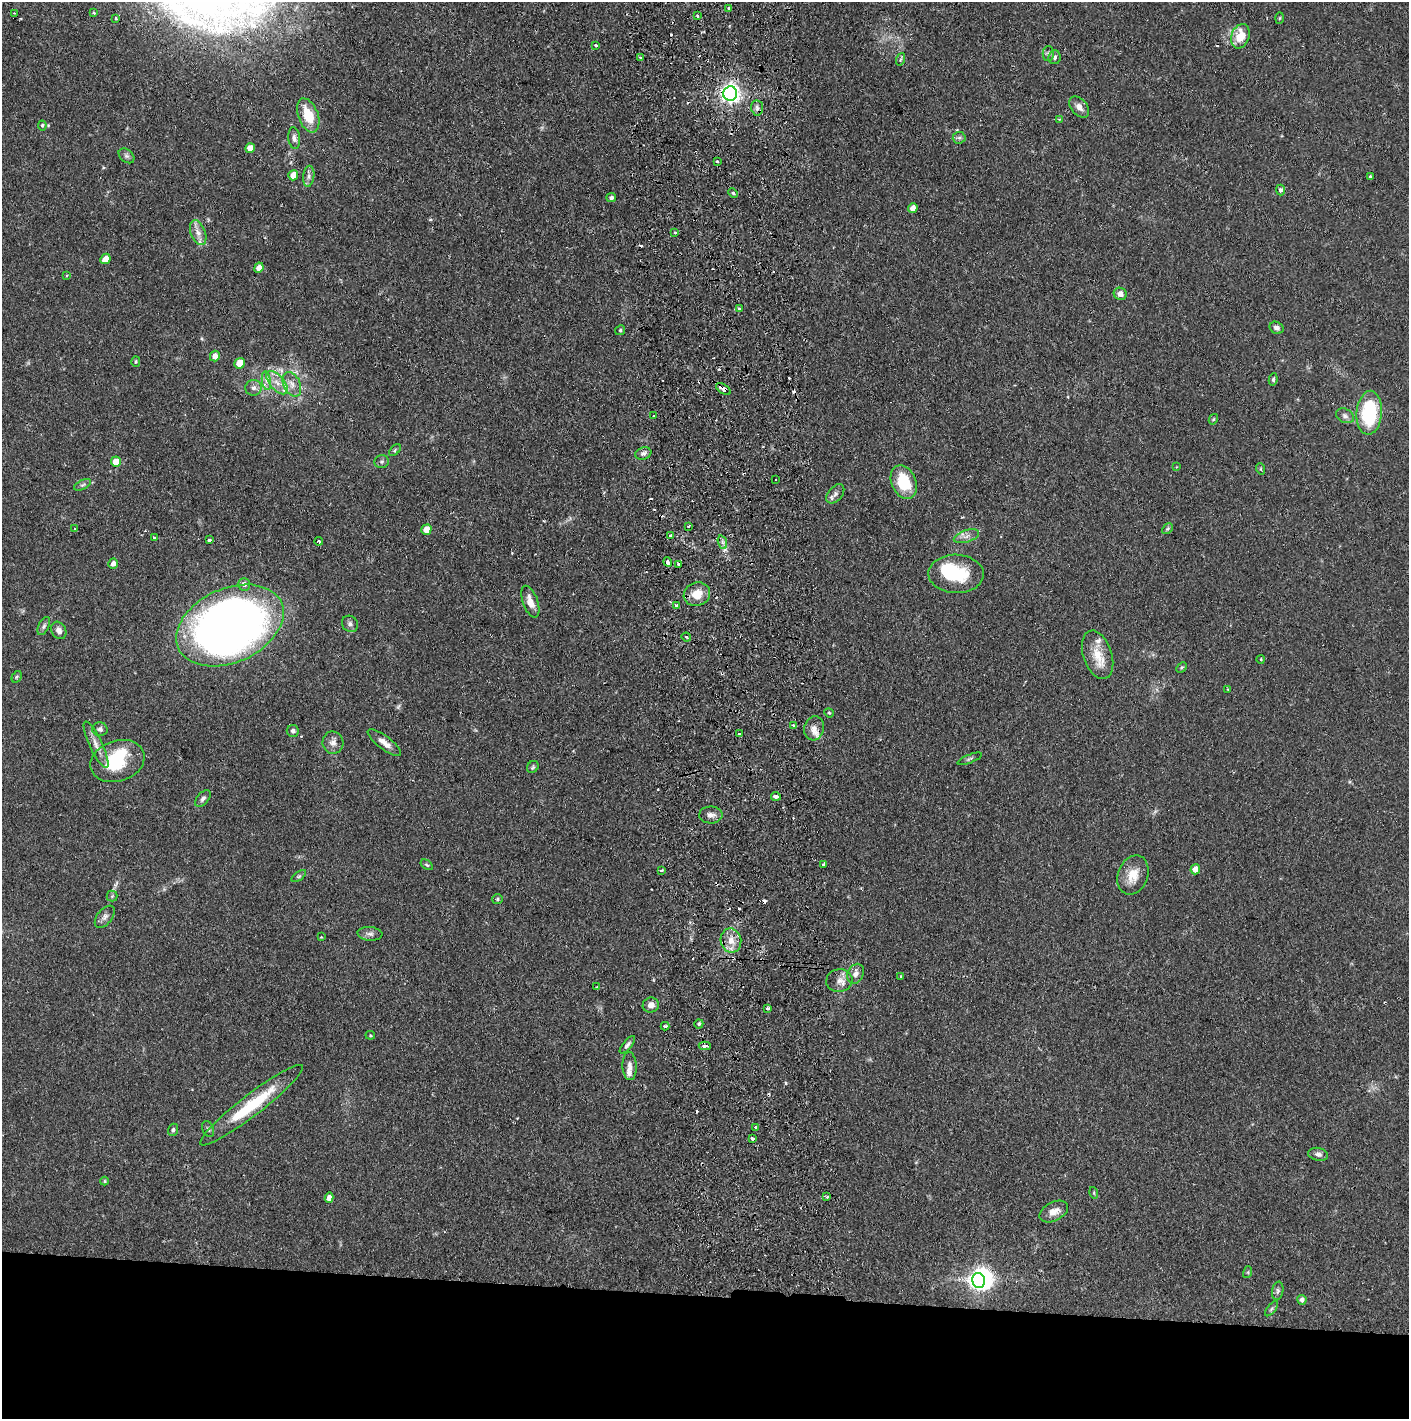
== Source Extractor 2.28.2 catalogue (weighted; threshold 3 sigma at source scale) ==
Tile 8 of 3 x 3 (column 2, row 3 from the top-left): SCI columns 1492-2898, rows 4-1420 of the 4390 x 4257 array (HDU 1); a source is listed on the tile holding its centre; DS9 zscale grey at full resolution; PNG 1411 x 1421 px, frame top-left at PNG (2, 2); each listed source drawn as its Kron ellipse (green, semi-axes under 4 px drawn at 4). Shown black and unused: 9% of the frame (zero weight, under 2 of 3 exposures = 3% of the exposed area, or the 3 px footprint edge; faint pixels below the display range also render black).
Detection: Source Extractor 2.28.2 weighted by HDU 2 'WHT'; one run over the whole footprint, this tile lists its part. Background 0.076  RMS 0.0055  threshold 0.025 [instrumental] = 3 sigma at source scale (4.5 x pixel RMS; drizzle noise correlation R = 1.50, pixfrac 1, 0.05/0.05 arcsec/px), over >= 5 px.
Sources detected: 169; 3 inside a brighter object's white glare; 18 cosmic-ray / hot-pixel residue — neither listed nor drawn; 3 inside a brighter listed object's ellipse — not listed separately; the other 145 listed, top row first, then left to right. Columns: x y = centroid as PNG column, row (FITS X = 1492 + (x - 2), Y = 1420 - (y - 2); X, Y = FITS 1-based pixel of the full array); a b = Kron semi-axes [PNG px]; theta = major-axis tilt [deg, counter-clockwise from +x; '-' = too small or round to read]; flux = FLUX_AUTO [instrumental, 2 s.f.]
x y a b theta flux
728 8 4 2 - 0.46
14 13 2 2 - 0.5
94 13 3 3 - 0.6
697 16 3 2 - 0.78
1280 18 6 3 88 0.56
115 19 3 3 - 1.8
1240 36 12 9 72 11
596 45 3 3 - 0.95
1048 53 7 5 89 1.2
1055 57 7 6 - 1.5
641 58 3 3 - 1.3
901 59 6 4 70 0.77
730 94 7 7 - 290
1079 107 12 8 -49 3.7
757 108 7 6 - 1.8
308 115 18 10 -69 14
1059 119 4 3 - 0.54
42 125 5 4 - 0.78
294 138 11 6 -84 2.1
959 138 6 6 - 1.1
250 148 5 5 - 5.6
126 156 9 6 -40 1.4
717 161 3 3 - 6.5
293 175 5 5 - 5.7
309 176 10 5 83 2
1370 177 4 3 - 0.67
1281 190 5 4 - 1.5
733 193 5 3 - 0.77
611 198 5 4 - 1.4
913 208 5 4 - 3.5
198 233 13 7 -70 3.7
675 233 3 3 - 0.65
105 259 5 4 - 4.6
259 268 5 4 - 3.9
66 275 4 3 - 0.74
1120 294 6 6 - 3
739 308 3 3 - 4.8
1276 328 7 6 - 2
620 330 5 4 - 0.8
215 356 5 5 - 4.1
136 362 5 4 - 0.69
240 363 5 5 - 10
1273 379 6 4 80 1
266 381 9 4 -81 2
277 383 14 7 -48 5.2
292 384 13 8 -64 4.1
253 388 8 8 - 2.1
723 389 8 4 -33 2.7
1369 413 22 12 86 40
653 416 3 3 - 3.6
1345 416 9 6 -28 1.9
1213 419 5 4 - 0.69
395 450 7 4 47 0.85
643 453 8 6 19 1.8
116 462 5 5 - 7
382 462 7 6 - 1.2
1176 467 4 3 - 0.43
1261 469 6 3 -71 0.63
776 480 3 2 - 0.69
904 482 17 12 -67 22
82 485 9 4 26 1.2
835 494 11 7 50 2.3
689 526 3 2 - 0.58
75 529 3 3 - 0.46
1167 529 6 4 44 0.85
426 530 5 5 - 7
670 536 3 3 - 2.5
966 536 13 6 18 2.8
154 538 3 3 - 0.68
210 540 4 3 - 2.4
319 541 4 3 - 1.8
722 542 7 4 -71 1.4
668 562 5 3 - 9
113 564 5 4 - 2.3
678 564 3 3 - 1.9
956 574 28 19 -2 25
244 584 6 6 - 2.6
697 594 13 11 20 8.4
530 602 17 7 -70 4.7
676 606 4 3 - 1.8
350 624 9 7 -44 1.8
230 625 56 37 24 520
44 626 10 5 65 1.4
59 630 9 7 -60 2.7
686 637 5 3 - 0.82
1098 655 25 14 -72 11
1261 659 4 3 - 0.45
1182 667 6 4 44 0.76
17 677 6 4 60 0.74
1228 689 2 2 - 0.51
829 713 5 4 - 0.61
793 725 3 3 - 1.1
814 728 12 10 75 4.5
100 729 7 7 - 1.7
293 731 6 6 - 1.5
739 734 3 2 - 2.2
333 743 11 10 - 3.4
384 743 20 6 -37 4.5
96 745 25 6 -65 5
970 759 13 3 22 1
117 761 28 20 19 26
533 767 6 5 - 0.9
776 796 5 3 - 3
203 799 10 5 49 1.5
711 815 11 8 -1 2.9
823 864 3 2 - 0.89
427 865 7 3 -35 0.71
1195 869 5 4 - 4.8
661 870 4 3 - 0.76
1133 875 20 15 68 9.1
299 876 8 4 35 0.94
112 896 5 5 - 0.88
497 899 5 5 - 0.95
105 917 13 7 51 2.5
370 934 12 7 -4 2.1
321 937 3 3 - 0.37
731 941 12 10 -80 6.4
856 974 10 7 65 2.8
901 976 3 3 - 0.67
839 981 13 11 9 4.5
597 987 3 2 - 0.48
651 1005 8 7 - 3.5
768 1008 4 3 - 1.6
699 1024 4 4 - 0.96
665 1026 4 3 - 1.7
370 1035 4 4 - 0.59
627 1045 10 4 50 1.5
705 1046 6 3 1 2.7
629 1066 14 7 -87 2.8
251 1105 64 10 38 31
756 1127 3 3 - 2.3
208 1129 8 5 -67 1.4
173 1130 6 5 - 1.1
752 1138 4 3 - 3
1318 1154 10 6 -12 2
104 1181 4 4 - 0.56
1094 1193 6 4 -73 0.69
827 1197 3 3 - 0.95
329 1198 5 4 - 3.2
1054 1212 15 9 28 5.1
1248 1272 6 4 73 0.64
979 1280 7 6 - 220
1278 1291 9 5 80 1.4
1302 1300 5 4 - 1.9
1271 1309 9 4 51 1
Overlapping masked pixels (flux is a lower limit): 3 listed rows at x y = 730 94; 723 389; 776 796